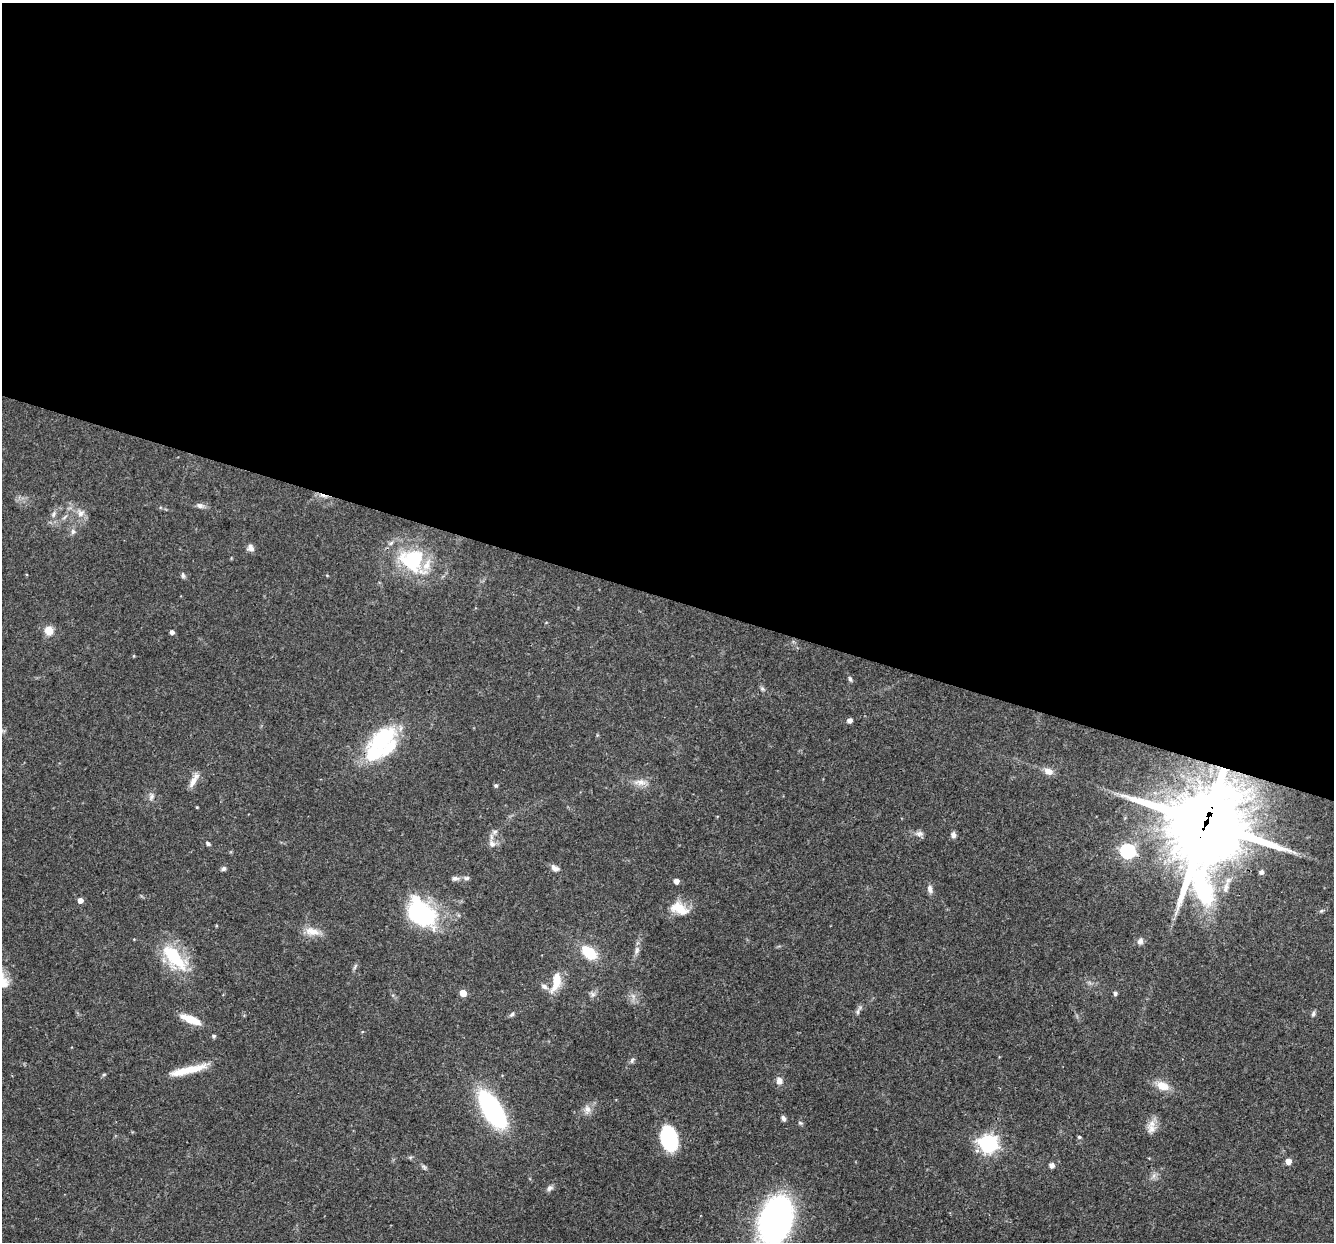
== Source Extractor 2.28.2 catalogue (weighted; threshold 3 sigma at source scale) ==
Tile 3 of 4 x 4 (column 3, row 1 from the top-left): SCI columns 2667-3998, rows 3980-5219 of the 5331 x 5348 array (HDU 1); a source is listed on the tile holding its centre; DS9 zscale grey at full resolution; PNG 1336 x 1244 px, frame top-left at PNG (2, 3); no overlay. Shown black and unused: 48% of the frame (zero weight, under 3 of 4 exposures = <1% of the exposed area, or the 3 px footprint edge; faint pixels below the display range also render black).
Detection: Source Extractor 2.28.2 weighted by HDU 2 'WHT'; one run over the whole footprint, this tile lists its part. Background 0.0576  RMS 0.0032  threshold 0.0146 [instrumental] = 3 sigma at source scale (4.5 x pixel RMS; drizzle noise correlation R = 1.50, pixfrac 1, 0.05/0.05 arcsec/px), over >= 5 px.
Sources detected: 77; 2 inside a brighter object's white glare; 1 cosmic-ray / hot-pixel residue — not listed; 1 inside a brighter listed object's ellipse — not listed separately; the other 73 listed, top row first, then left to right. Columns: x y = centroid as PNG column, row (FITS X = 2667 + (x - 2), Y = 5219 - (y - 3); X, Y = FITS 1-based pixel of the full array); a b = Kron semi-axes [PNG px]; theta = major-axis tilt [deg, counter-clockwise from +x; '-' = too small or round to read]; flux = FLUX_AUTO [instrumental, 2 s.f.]
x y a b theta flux
200 506 10 7 -20 1.1
81 513 11 10 - 2.2
53 514 10 5 72 1
73 532 7 6 - 0.93
250 548 9 7 -60 1.5
412 560 32 29 -9 24
183 575 8 5 -82 0.67
49 630 9 8 - 4.1
172 632 4 4 - 1.1
134 656 5 3 - 0.29
850 679 8 4 -74 0.65
762 689 7 5 -68 0.66
850 720 5 4 - 1.5
381 742 45 19 54 32
1049 771 12 8 -24 2.4
194 780 22 6 60 2.4
640 782 19 8 -3 2.8
496 786 5 5 - 0.61
151 797 9 7 67 1.1
197 807 3 3 - 0.26
1206 823 33 26 81 3100
495 832 7 6 - 0.96
919 834 11 7 1 1.3
953 835 7 5 -85 1.3
208 844 6 4 -42 0.58
492 844 10 8 -43 1.8
1127 851 7 6 - 64
555 868 12 7 -28 1.5
224 869 6 5 - 0.76
1261 872 5 4 - 1
455 878 10 6 3 1.1
467 878 8 6 2 0.81
676 881 4 4 - 2
1226 888 14 7 80 2.2
930 889 11 6 -76 1.4
80 900 5 5 - 2.1
679 908 24 14 -23 6.3
420 914 36 25 -27 31
312 931 22 11 -9 3.9
1140 941 8 7 - 1.3
637 950 12 6 83 1.4
589 953 15 9 -39 11
174 957 42 18 -51 16
355 967 10 4 63 0.65
556 981 25 10 75 6.5
544 987 10 6 -28 1.4
463 993 5 5 - 5.1
1115 993 4 4 - 0.86
593 994 8 6 -90 1.1
633 996 7 5 -46 0.94
858 1012 7 5 70 0.75
512 1014 8 5 41 0.65
1313 1014 7 5 74 0.69
191 1019 23 8 -22 5.7
214 1036 4 4 - 0.64
632 1060 8 5 64 0.71
187 1070 47 8 13 7.8
104 1074 6 3 20 0.4
779 1081 9 7 -83 1.8
1162 1086 15 10 -23 4.3
492 1109 41 17 -58 42
587 1109 12 9 88 2
783 1119 8 5 -64 0.85
1151 1129 12 12 - 2.7
1079 1137 4 4 - 0.52
669 1138 22 14 -76 26
988 1144 7 7 - 130
1288 1161 5 5 - 2.7
1052 1165 6 6 - 1.3
424 1167 8 4 -46 0.64
1153 1176 7 4 71 0.91
549 1188 9 6 40 1
775 1221 40 24 72 110
Overlapping masked pixels (flux is a lower limit): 1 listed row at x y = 1206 823
Isophote crosses this tile's border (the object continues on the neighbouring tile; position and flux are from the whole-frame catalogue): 1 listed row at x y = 775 1221